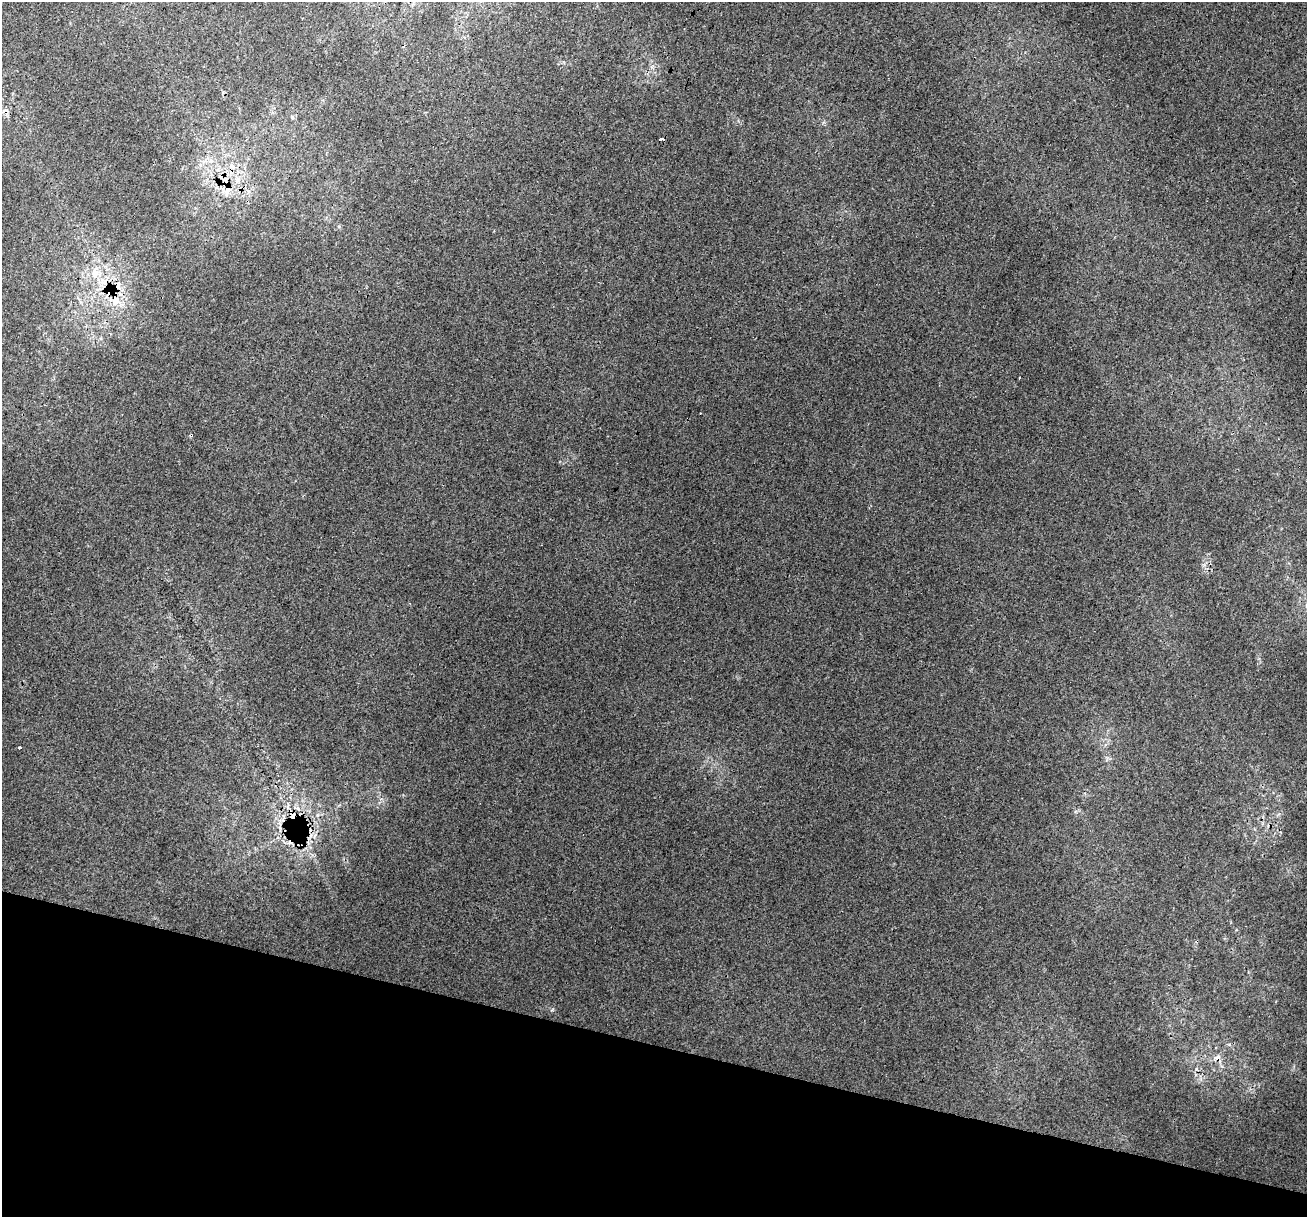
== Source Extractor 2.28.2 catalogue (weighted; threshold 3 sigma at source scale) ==
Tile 15 of 4 x 4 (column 3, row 4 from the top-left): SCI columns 2635-3939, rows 337-1551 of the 5260 x 5470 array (HDU 1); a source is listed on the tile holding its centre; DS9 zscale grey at full resolution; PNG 1309 x 1219 px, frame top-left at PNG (2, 2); no overlay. Shown black and unused: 14% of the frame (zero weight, under 3 of 4 exposures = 5% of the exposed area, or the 3 px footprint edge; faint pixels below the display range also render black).
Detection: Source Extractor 2.28.2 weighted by HDU 2 'WHT'; one run over the whole footprint, this tile lists its part. Background 0.00954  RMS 0.0037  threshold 0.0168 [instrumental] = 3 sigma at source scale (4.5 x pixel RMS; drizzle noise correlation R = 1.50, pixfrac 1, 0.0396/0.0396 arcsec/px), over >= 5 px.
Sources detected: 15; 5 cosmic-ray / hot-pixel residue — not listed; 2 inside a brighter listed object's ellipse — not listed separately; the other 8 listed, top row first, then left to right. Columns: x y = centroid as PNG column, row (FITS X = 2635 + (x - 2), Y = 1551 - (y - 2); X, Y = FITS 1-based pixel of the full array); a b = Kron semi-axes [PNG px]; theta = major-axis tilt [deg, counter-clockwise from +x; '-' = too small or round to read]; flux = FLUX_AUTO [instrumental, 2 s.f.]
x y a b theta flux
292 117 5 5 - 0.65
663 139 3 3 - 3300
228 189 12 8 80 4.2
95 273 12 11 - 3.9
109 291 16 13 26 7.6
191 435 4 3 - 0.48
19 748 3 3 - 1.5
1217 1058 10 7 -60 2.4
Overlapping masked pixels (flux is a lower limit): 5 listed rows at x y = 663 139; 228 189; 109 291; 191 435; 1217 1058